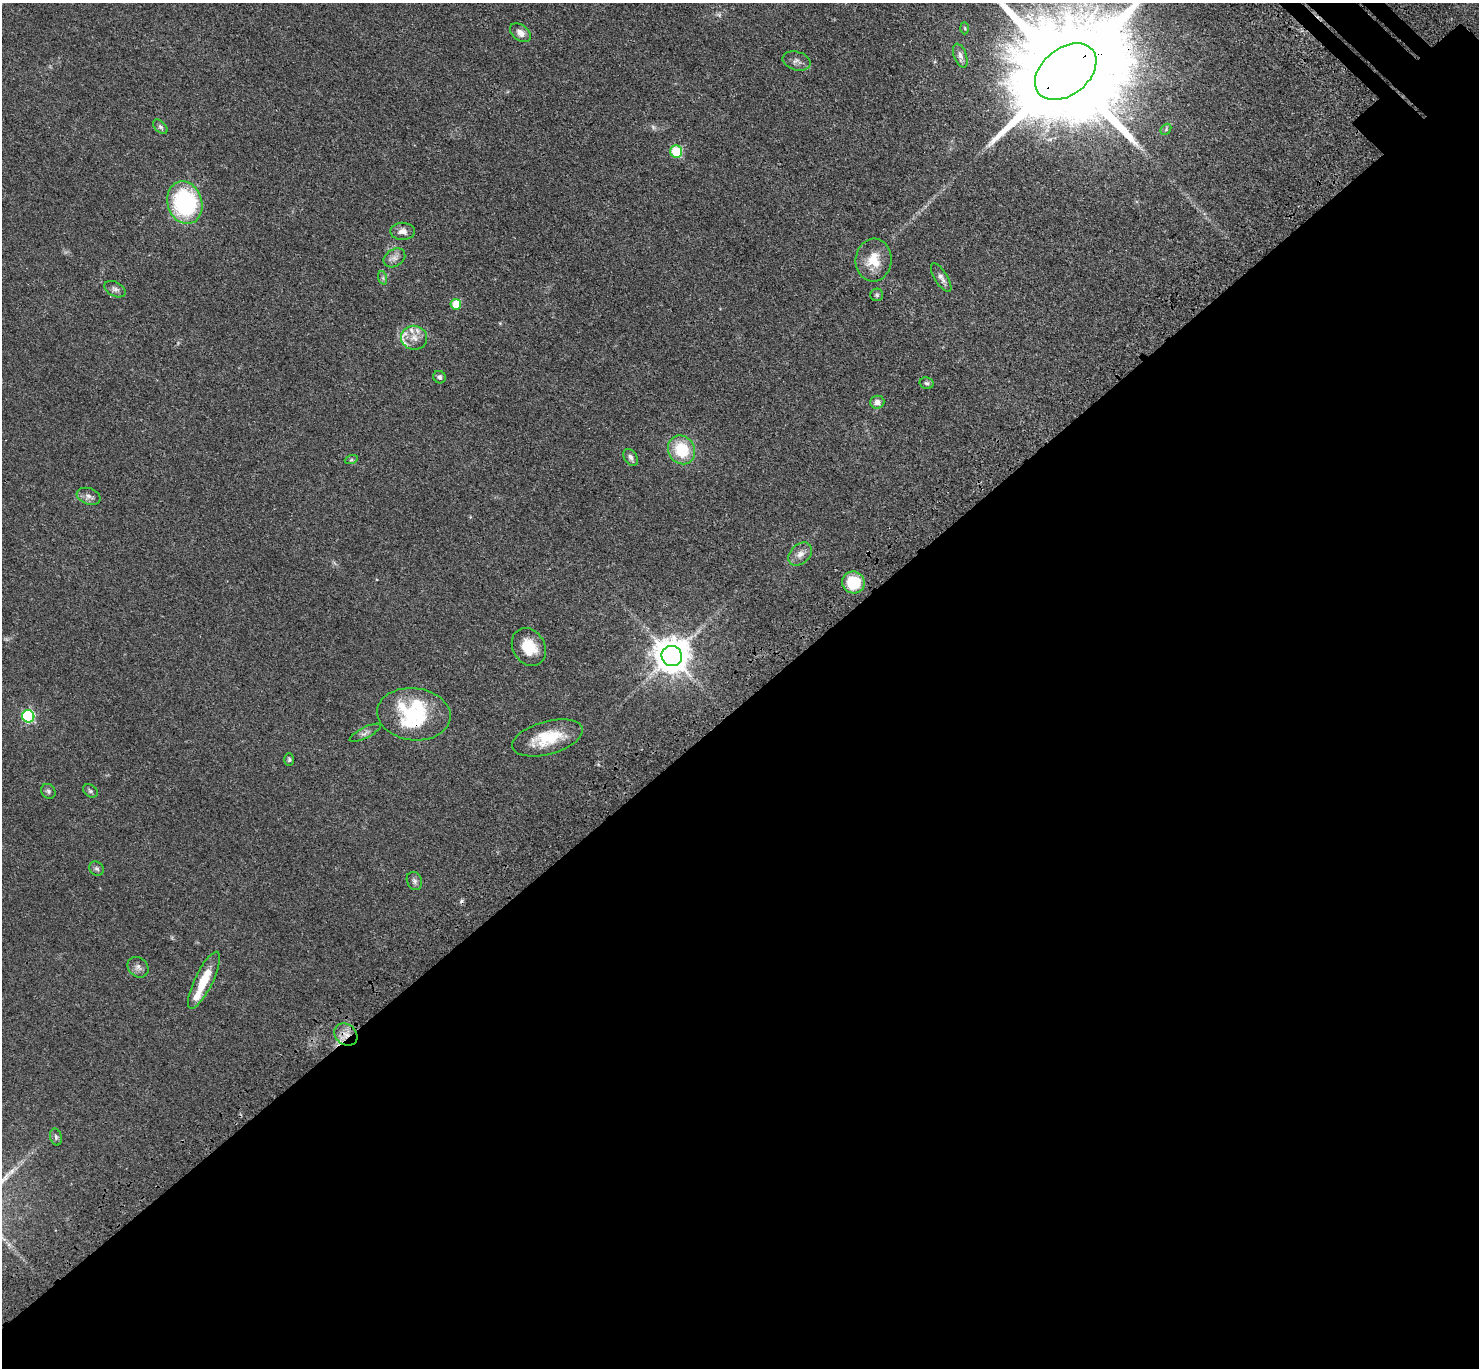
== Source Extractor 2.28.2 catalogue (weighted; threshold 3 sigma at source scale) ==
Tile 15 of 4 x 4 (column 3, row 4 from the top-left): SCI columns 3056-4532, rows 395-1760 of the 6111 x 6111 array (HDU 1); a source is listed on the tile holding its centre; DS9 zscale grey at full resolution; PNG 1481 x 1370 px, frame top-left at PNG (2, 3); each listed source drawn as its Kron ellipse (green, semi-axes under 4 px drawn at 4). Shown black and unused: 49% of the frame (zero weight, under 3 of 4 exposures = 6% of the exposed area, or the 3 px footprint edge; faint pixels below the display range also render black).
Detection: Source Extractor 2.28.2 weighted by HDU 2 'WHT'; one run over the whole footprint, this tile lists its part. Background 0.0395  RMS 0.0055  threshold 0.0245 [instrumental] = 3 sigma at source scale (4.5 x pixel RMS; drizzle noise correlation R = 1.50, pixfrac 1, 0.05/0.05 arcsec/px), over >= 5 px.
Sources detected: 51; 2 too faint to see at this stretch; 1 inside a brighter object's white glare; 1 cosmic-ray / hot-pixel residue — neither listed nor drawn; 5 inside a brighter listed object's ellipse — not listed separately; the other 42 listed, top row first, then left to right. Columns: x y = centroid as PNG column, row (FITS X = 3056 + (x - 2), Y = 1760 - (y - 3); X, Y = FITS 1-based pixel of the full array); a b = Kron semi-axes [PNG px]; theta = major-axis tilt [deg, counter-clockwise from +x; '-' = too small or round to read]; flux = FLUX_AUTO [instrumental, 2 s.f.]
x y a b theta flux
965 28 6 4 -88 0.65
520 33 12 7 -37 3.5
960 56 12 6 -69 2.2
797 61 14 9 -15 2.7
1066 72 35 23 39 23000
160 127 8 5 -44 1.3
1166 129 6 4 48 0.89
676 152 6 6 - 29
185 203 21 17 -71 65
403 231 12 8 -1 3.4
394 258 11 8 32 2.8
874 260 21 18 85 11
383 278 7 4 -72 0.95
941 278 16 6 -58 2.5
115 289 11 7 -29 2
877 295 6 6 - 1
456 304 5 5 - 11
414 338 13 12 - 4.9
439 377 6 6 - 1.4
927 383 7 6 - 1.1
877 402 7 6 - 2.5
681 450 15 13 -58 20
631 457 9 6 -55 2
351 460 7 4 18 0.83
89 496 12 8 -19 2.6
800 554 13 9 43 3.6
853 582 11 11 - 20
529 647 20 16 -59 12
672 656 10 10 - 1200
414 714 37 26 -6 38
28 716 6 6 - 65
365 733 17 5 27 2.2
547 738 36 16 15 19
289 760 6 4 88 0.89
48 791 8 6 -47 1.4
90 791 8 6 -34 1.1
97 869 8 6 -41 1.3
414 881 9 7 -64 1.7
138 967 11 9 -44 2.5
204 980 31 9 64 14
346 1035 12 10 -39 5.4
56 1137 8 6 -75 1.2
Overlapping masked pixels (flux is a lower limit): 3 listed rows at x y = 1066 72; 414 714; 346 1035
Isophote crosses this tile's border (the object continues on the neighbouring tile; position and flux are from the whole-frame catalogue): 1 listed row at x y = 1066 72